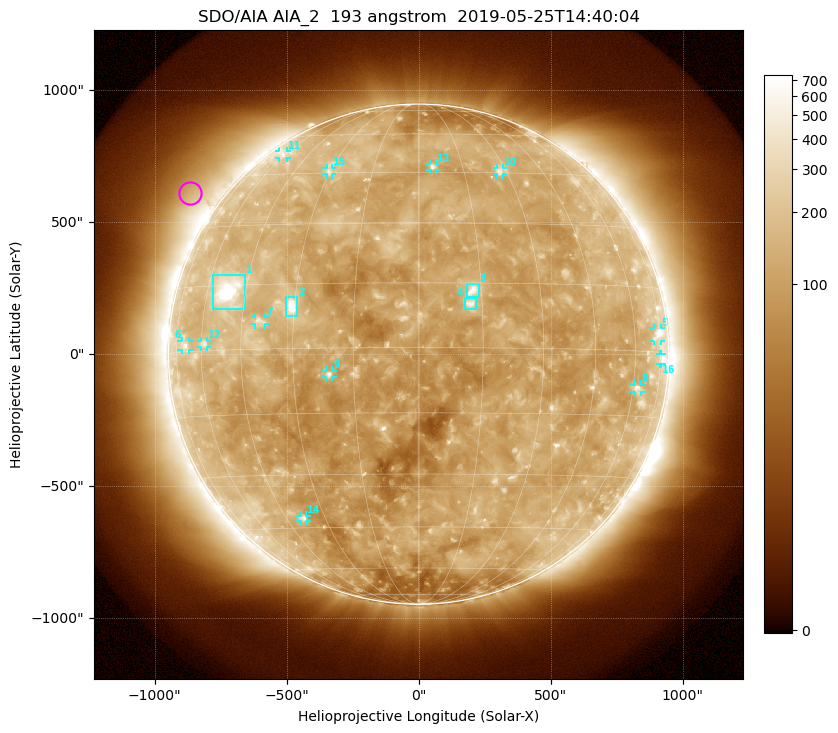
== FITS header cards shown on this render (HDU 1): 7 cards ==
TELESCOP= 'SDO/AIA'
INSTRUME= 'AIA_2'
WAVELNTH=                  193
WAVEUNIT= 'angstrom'
DATE-OBS= '2019-05-25T14:40:04.84'
CTYPE1  = 'HPLN-TAN'
CTYPE2  = 'HPLT-TAN'

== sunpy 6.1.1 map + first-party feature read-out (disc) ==
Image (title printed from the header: SDO/AIA AIA_2  193 angstrom  2019-05-25T14:40:04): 1024 x 1024 px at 2.4 arcsec/px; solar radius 948 arcsec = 395 px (full disc in frame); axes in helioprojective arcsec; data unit not stated in the header (colour bar unlabelled)
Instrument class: DISC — disc imager (sunpy class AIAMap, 193 A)
Bright regions (active regions / flare kernels): reference = the median radial profile (limb darkening/brightening removed); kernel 9 px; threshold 5 sigma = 174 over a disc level ~113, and >= 1.15x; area >= 12 px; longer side >= 9 px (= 22 arcsec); searched inside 0.97 R_sun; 16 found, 16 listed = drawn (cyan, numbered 1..; 12 of them under ~33 arcsec drawn as corner ticks so the feature stays visible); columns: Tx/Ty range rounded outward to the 5 arcsec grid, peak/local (2 s.f.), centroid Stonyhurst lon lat
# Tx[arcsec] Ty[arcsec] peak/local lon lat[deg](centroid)
1 -780..-655 170..300 23 -51 +14
2 -505..-460 145..215 7.8 -31 +10
3 180..230 215..270 6.4 +13 +13
4 175..215 170..210 5.6 +12 +10
5 890..920 50..100 4.2 +73 +4
6 -900..-865 15..50 3.3 -69 +1
7 -620..-580 110..140 3.3 -39 +6
8 815..845 -145..-115 3.7 +62 -8
9 -350..-325 -90..-60 4.8 -21 -6
10 295..320 680..705 3.2 +28 +46
11 -530..-500 745..770 2.7 -61 +52
12 -825..-800 25..50 2.9 -59 +2
13 40..65 695..720 3.6 +5 +47
14 -450..-425 -630..-610 3.2 -38 -42
15 -350..-325 680..705 2.7 -30 +46
16 915..920 -35..0 2.7 +75 -2
Off-limb structures (1.02-1.3 R_sun): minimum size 162 px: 5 found; the strongest spans PA ~35..70 deg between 1.02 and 1.3 R_sun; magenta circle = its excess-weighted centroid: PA ~55 deg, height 1.12 R_sun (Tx ~-870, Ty ~610 arcsec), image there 2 x the reference